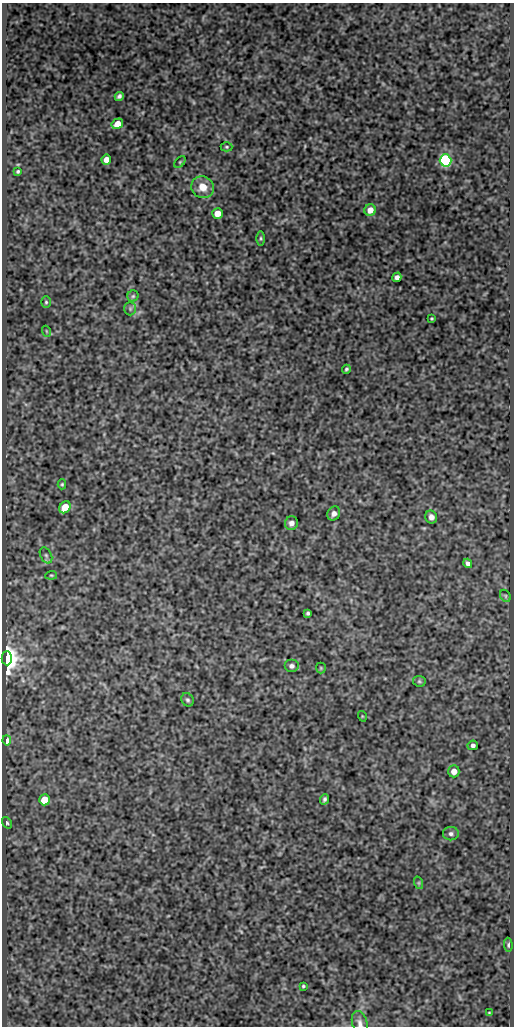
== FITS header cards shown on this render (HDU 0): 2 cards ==
NAXIS1  =                  512
NAXIS2  =                 1024

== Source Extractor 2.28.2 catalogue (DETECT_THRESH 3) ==
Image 512 x 1024 px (HDU 0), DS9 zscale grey, 1 PNG px = 1 image px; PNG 516 x 1028 px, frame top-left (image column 1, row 1024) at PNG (2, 3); each listed source drawn as its Kron ellipse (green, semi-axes under 4 px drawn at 4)
Background 419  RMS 0.89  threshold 2.66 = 3 sigma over >= 5 px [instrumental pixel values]
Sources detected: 46; all 46 listed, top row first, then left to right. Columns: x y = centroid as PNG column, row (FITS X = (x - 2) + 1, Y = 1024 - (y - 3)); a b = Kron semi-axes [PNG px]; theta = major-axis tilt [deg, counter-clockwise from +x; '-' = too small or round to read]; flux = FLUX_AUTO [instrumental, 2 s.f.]
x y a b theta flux
119 96 5 4 - 150
117 124 6 5 - 800
227 147 6 4 -1 81
106 160 5 5 - 440
446 160 6 6 - 12000
180 162 7 4 45 75
18 171 4 3 - 78
203 187 11 11 - 770
370 210 6 5 - 540
217 213 5 5 - 670
261 238 7 3 90 88
397 277 5 4 - 220
133 296 5 5 - 93
46 302 6 5 - 90
130 309 7 5 -90 120
432 318 3 3 - 60
46 331 5 3 - 51
346 369 4 3 - 99
62 484 5 4 - 80
65 507 6 5 - 950
334 514 7 6 - 250
431 517 6 6 - 280
291 523 7 6 - 300
46 555 8 5 -63 140
468 563 5 4 - 210
51 575 6 4 5 73
505 596 6 5 - 94
308 613 4 3 - 110
7 658 7 5 -89 56000
291 666 7 6 - 200
321 668 5 5 - 67
419 681 6 5 - 92
187 700 7 6 - 130
362 716 5 3 - 46
7 740 5 4 - 400
473 745 5 5 - 200
454 771 6 5 - 540
324 799 5 3 - 130
45 800 5 5 - 1500
7 823 6 4 -57 100
451 834 8 7 - 190
419 883 6 4 -72 81
508 945 7 4 -87 89
303 986 4 3 - 76
489 1013 3 2 - 47
360 1023 12 7 -74 280
At the frame edge (FLAGS 8, measured only in part): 1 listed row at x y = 360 1023